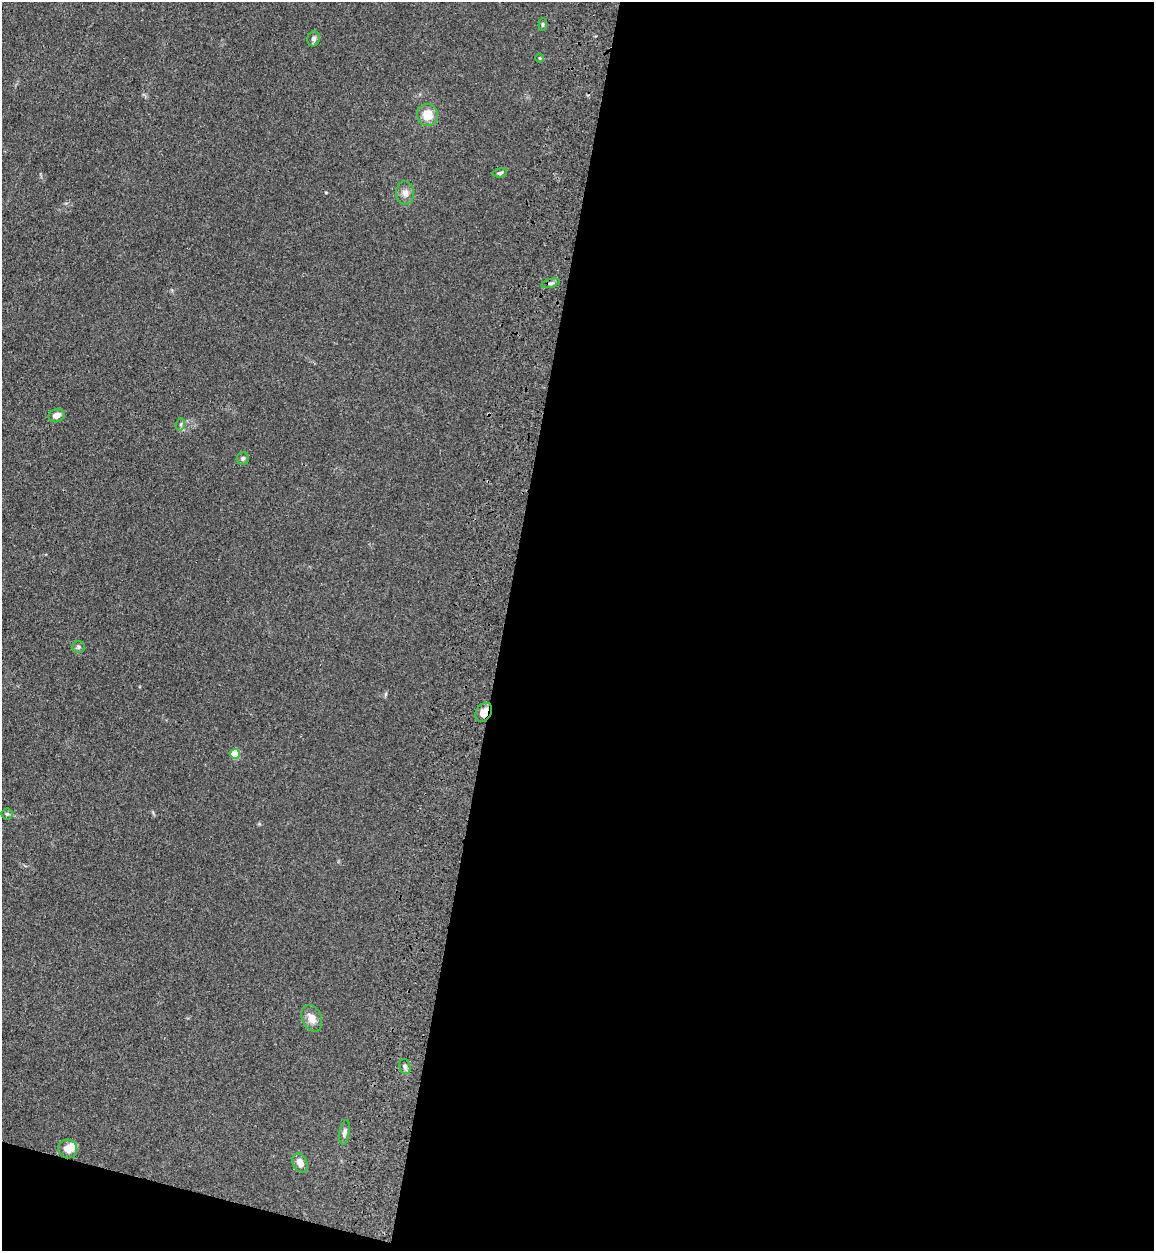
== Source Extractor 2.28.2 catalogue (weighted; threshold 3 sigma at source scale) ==
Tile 16 of 4 x 4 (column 4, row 4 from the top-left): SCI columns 3818-4969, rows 36-1284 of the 5209 x 5064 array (HDU 1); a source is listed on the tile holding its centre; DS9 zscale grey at full resolution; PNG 1156 x 1253 px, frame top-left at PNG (2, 2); each listed source drawn as its Kron ellipse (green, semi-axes under 4 px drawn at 4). Shown black and unused: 58% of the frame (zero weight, under 3 of 4 exposures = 6% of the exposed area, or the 3 px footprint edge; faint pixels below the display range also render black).
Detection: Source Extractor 2.28.2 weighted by HDU 2 'WHT'; one run over the whole footprint, this tile lists its part. Background 0.135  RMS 0.0077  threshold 0.0348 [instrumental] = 3 sigma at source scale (4.5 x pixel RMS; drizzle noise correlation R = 1.50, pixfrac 1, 0.05/0.05 arcsec/px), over >= 5 px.
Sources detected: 20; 1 inside a brighter listed object's ellipse — not listed separately; the other 19 listed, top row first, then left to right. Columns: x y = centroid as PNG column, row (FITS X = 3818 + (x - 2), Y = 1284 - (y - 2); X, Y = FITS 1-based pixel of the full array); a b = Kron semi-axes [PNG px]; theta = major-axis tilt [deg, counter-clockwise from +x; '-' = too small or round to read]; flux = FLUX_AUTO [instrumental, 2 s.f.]
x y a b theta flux
543 24 6 4 85 1.1
314 39 7 6 - 2.3
540 58 5 3 - 0.66
428 115 11 10 - 12
500 173 7 4 10 1.6
405 193 11 9 -84 4.6
551 283 9 4 15 1.5
57 415 8 6 24 5.2
181 424 6 4 72 1.2
243 459 6 6 - 1.7
78 647 6 5 - 1.6
484 712 10 7 57 6.1
235 754 5 5 - 23
7 814 5 5 - 1.4
312 1018 14 9 -66 6.9
405 1067 7 5 -74 2
345 1132 12 5 81 2.2
68 1149 9 9 - 7
300 1163 10 7 -63 5.7
Overlapping masked pixels (flux is a lower limit): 1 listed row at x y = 484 712